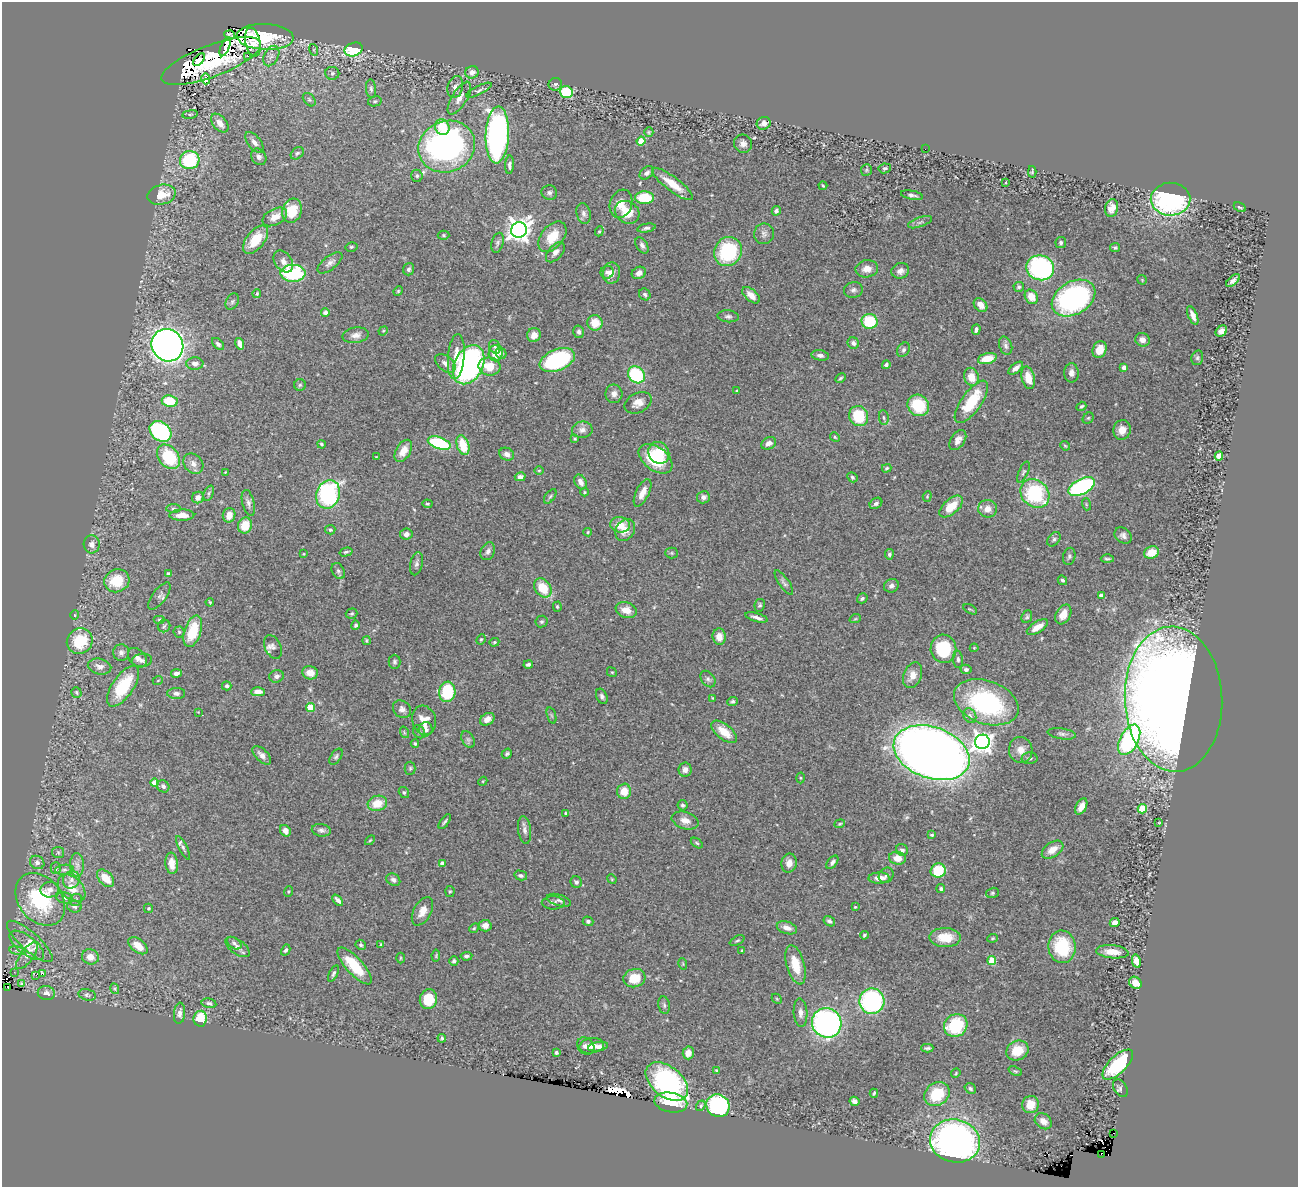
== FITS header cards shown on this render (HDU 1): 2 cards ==
NAXIS1  =                 1296
NAXIS2  =                 1185

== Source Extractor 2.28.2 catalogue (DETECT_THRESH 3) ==
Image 1296 x 1185 px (HDU 1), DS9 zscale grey, 1 PNG px = 1 image px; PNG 1300 x 1189 px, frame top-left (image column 1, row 1185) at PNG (2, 2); each listed source drawn as its Kron ellipse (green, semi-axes under 4 px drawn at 4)
Background 1.26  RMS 0.034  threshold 0.103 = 3 sigma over >= 5 px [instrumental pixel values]
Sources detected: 437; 5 with non-positive FLUX_AUTO (blend fragments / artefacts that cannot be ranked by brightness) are neither listed nor drawn; the other 432 listed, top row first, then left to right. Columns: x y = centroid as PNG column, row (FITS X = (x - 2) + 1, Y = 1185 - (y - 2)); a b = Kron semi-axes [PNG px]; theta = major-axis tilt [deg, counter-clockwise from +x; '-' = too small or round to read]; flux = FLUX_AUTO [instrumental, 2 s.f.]
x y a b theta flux
230 35 5 2 - 3.1
265 37 28 13 -3 62
253 42 15 7 -78 50
225 47 10 4 68 21
354 49 9 6 21 140
314 50 6 4 -72 2.3
247 56 3 2 - 28
271 56 11 7 62 11
199 60 7 3 49 10
211 61 53 16 21 29
472 72 7 6 - 14
332 73 7 6 - 5.9
206 79 6 3 -74 61
555 84 6 6 - 4.5
455 87 11 7 74 15
371 89 9 5 -84 5.5
479 90 14 4 27 5.6
566 92 6 6 - 120
459 98 18 7 58 20
309 100 8 5 -49 5.1
375 101 7 5 13 3.9
190 114 8 4 8 4.1
220 123 11 6 -50 19
764 123 7 6 - 13
442 127 8 7 - 55
649 132 5 4 - 2.9
497 135 28 11 87 850
641 141 4 4 - 73
254 142 12 6 -51 11
743 144 9 9 - 12
447 147 29 25 23 850
925 149 2 2 - 29
297 153 7 5 43 4.4
259 157 9 7 -58 8.3
190 160 10 9 - 150
509 165 9 4 86 7.8
885 168 6 5 - 5.8
866 170 6 5 - 3.7
1032 172 6 3 87 2.4
647 173 8 5 39 8.4
417 176 6 5 - 4.8
1006 182 4 2 - 1.6
672 184 25 7 -37 41
823 186 4 3 - 2.5
549 193 8 7 - 6.1
162 195 14 10 14 46
912 195 11 4 -11 7.8
644 198 9 6 -3 78
1170 199 20 16 2 420
621 204 14 11 71 26
1240 207 6 3 -29 3.1
1112 208 9 6 79 18
292 211 12 9 72 70
776 211 5 4 - 5.7
627 212 13 10 -34 49
584 213 10 7 -77 9.8
275 217 13 8 28 30
920 222 12 4 20 7
646 228 9 4 11 5.8
519 230 8 7 - 2000
599 231 5 4 - 2.7
764 234 10 10 - 11
443 235 6 4 -1 3.4
552 237 17 11 51 50
256 240 16 9 51 63
497 243 10 6 75 6
1061 243 5 5 - 4.7
642 245 9 5 -59 8.2
351 247 6 4 13 3.1
1115 248 5 4 - 4.3
555 252 12 7 49 11
728 252 15 13 61 170
283 261 12 8 -54 13
330 263 15 6 38 12
1040 268 14 12 -16 370
409 269 6 5 - 6.2
867 269 11 8 8 21
900 271 9 7 21 14
607 272 6 6 - 6.5
293 273 12 8 0 200
611 273 10 8 81 17
639 273 7 6 - 12
1142 280 5 4 - 2.3
1233 280 8 4 40 8.7
1019 287 5 5 - 4.8
853 290 9 8 - 8.2
398 291 5 4 - 2.6
257 294 4 4 - 4.5
645 294 6 5 - 5.1
751 295 10 6 -41 17
1031 297 8 6 -57 33
1074 298 23 16 30 500
232 302 9 6 59 5.4
981 305 8 6 -46 23
325 312 4 4 - 7.1
1193 315 10 4 -67 14
728 316 10 6 -5 6.9
870 321 8 7 - 100
595 323 8 7 - 38
976 330 5 4 - 7
383 331 5 4 - 2.4
1221 331 6 5 - 16
579 332 6 5 - 6.4
356 335 13 7 8 16
534 335 7 6 - 19
1142 340 7 6 - 16
853 343 6 5 - 8.5
218 344 7 4 -45 5.7
240 344 6 4 -71 17
167 345 16 15 - 1600
1006 346 9 6 -72 8.4
495 347 7 5 -61 4.5
903 350 8 6 58 6.2
1100 350 9 6 68 29
496 353 8 7 - 30
501 353 6 5 - 7
820 355 9 5 -9 9.2
456 357 22 8 85 35
1197 358 7 5 75 5
987 359 9 5 14 40
557 360 18 10 22 250
445 363 12 7 -40 14
195 364 8 6 -2 11
469 365 20 14 63 570
886 365 4 4 - 5.6
490 366 11 9 -10 47
1016 368 9 4 38 13
1124 368 4 4 - 14
1071 373 10 7 -90 12
636 375 9 7 -44 160
971 377 9 7 -74 31
840 378 5 3 - 3.5
1028 378 11 6 -76 35
300 385 6 5 - 3.8
737 391 3 3 - 4.3
614 394 9 8 - 13
170 401 8 5 -8 84
971 402 25 10 54 98
638 403 14 9 27 22
918 405 11 10 - 100
1081 406 5 3 - 3.5
859 416 10 9 - 91
884 418 7 5 -82 5.3
1088 418 6 5 - 3.4
582 430 10 8 8 12
1122 430 10 8 77 22
160 431 12 9 -38 280
835 437 5 4 - 3
575 439 4 4 - 2.7
958 440 11 7 56 16
439 443 12 6 -19 170
769 443 8 6 27 12
322 444 4 3 - 3.2
463 445 10 6 -73 64
1065 446 5 4 - 2.6
403 451 12 7 59 27
659 453 11 10 - 60
507 454 7 6 - 11
1219 456 4 4 - 50
168 457 14 9 -52 130
376 457 4 2 - 1.5
656 459 19 12 -37 110
193 464 11 9 -46 14
887 468 5 3 - 2.9
539 470 5 3 - 2.4
225 472 2 2 - 1.5
1023 472 11 4 66 5.4
520 477 5 4 - 12
852 477 5 4 - 4.2
580 482 8 5 -60 15
1082 487 14 7 26 320
584 492 4 3 - 2.1
209 493 8 4 68 5.3
642 493 15 6 64 22
1035 493 16 13 -43 200
328 494 14 11 71 320
550 496 8 4 52 4.4
927 496 5 4 - 2.5
198 497 6 5 - 13
703 497 6 6 - 9
248 503 13 6 -76 9.5
876 503 7 5 33 6.4
427 504 5 4 - 2.6
1086 504 6 4 -73 2.7
951 507 14 7 41 53
173 509 7 4 1 4.4
988 509 9 9 - 21
182 515 12 5 1 23
229 515 7 6 - 22
245 525 8 7 - 43
620 525 10 8 -8 31
330 530 5 4 - 5
625 530 12 9 56 23
588 532 4 4 - 2.8
406 534 6 5 - 12
1123 535 9 7 -40 9.5
1054 539 8 5 53 6
92 544 9 8 - 13
488 551 9 7 66 9.6
346 552 6 4 15 4
1151 552 8 6 19 37
672 553 6 5 - 3.8
303 554 4 3 - 2.2
889 554 5 4 - 4.6
1069 556 8 6 77 6
1107 559 6 3 0 3.9
416 564 12 6 77 7.8
338 571 8 6 -62 5.9
168 574 4 3 - 6.6
1062 580 5 4 - 4.8
117 581 13 11 23 68
784 583 15 5 -56 7.4
891 586 7 6 - 9.2
543 588 10 7 -53 60
1101 595 4 4 - 19
159 596 16 7 52 8.9
862 598 5 4 - 5.3
210 602 4 3 - 2.3
760 605 6 5 - 4.2
557 607 5 4 - 3.2
970 609 7 3 -29 2.7
626 610 11 7 -20 26
352 614 6 5 - 3.4
1063 614 10 7 60 26
75 615 5 4 - 2.7
757 617 11 4 -16 11
1027 617 6 5 - 4.3
855 619 6 3 18 2.5
159 620 6 4 0 3.7
541 622 6 6 - 4.4
356 625 5 4 - 5.5
164 626 6 6 - 4.9
1037 627 12 5 32 26
193 631 16 8 72 83
179 632 5 5 - 3.4
719 637 8 6 -83 22
481 639 5 3 - 2.7
80 641 13 12 - 89
367 641 4 3 - 3.5
494 642 5 4 - 3.2
273 647 12 8 -65 11
974 648 4 4 - 2.2
943 649 14 13 - 130
121 653 8 8 - 9.1
137 658 11 8 -46 11
958 659 8 5 -85 6.4
142 660 10 6 6 8.5
394 662 7 6 - 5.3
528 665 5 3 - 5.7
100 667 12 7 -12 13
966 669 5 4 - 5.1
612 672 5 4 - 3.4
176 673 5 4 - 9.3
310 673 8 6 -17 23
912 675 13 8 68 23
276 676 7 6 - 7.3
708 679 9 6 -53 6.3
158 680 5 3 - 1.9
123 686 23 10 56 100
227 686 5 4 - 4.5
76 692 5 5 - 3.7
258 692 7 4 2 26
447 692 10 8 83 110
176 693 9 5 0 6.7
602 696 8 5 -66 6.4
713 698 4 3 - 2.3
1173 699 73 49 -88 4300
732 701 5 4 - 4.2
986 702 33 21 -20 340
310 707 4 4 - 69
402 709 9 8 - 11
198 712 2 2 - 1.3
551 715 8 3 -71 3.5
970 716 8 6 -60 7.3
487 719 8 5 31 12
424 720 15 11 -74 29
426 729 7 7 - 8.6
404 732 6 3 -72 2.6
419 732 7 5 -57 4.3
724 732 15 7 -39 39
1062 734 14 5 -8 7.5
468 739 9 6 -63 6.7
1129 740 16 9 62 390
982 742 7 7 - 1400
415 744 4 4 - 3.6
1021 750 13 11 -78 22
932 753 39 25 -20 3500
507 754 5 4 - 3.9
262 755 12 6 -45 13
336 757 9 5 54 5
1030 758 8 6 -1 5.8
410 768 6 5 - 4.4
685 770 7 6 - 11
800 778 5 3 - 2.1
483 781 5 3 - 2.2
155 783 4 4 - 55
163 786 6 5 - 7.1
624 791 7 7 - 33
404 792 6 5 - 4.1
377 803 10 7 16 43
683 805 5 5 - 4.8
1081 806 9 5 63 21
1142 809 4 4 - 82
566 813 3 2 - 2.6
685 820 14 8 -17 19
445 822 9 3 53 4.3
1159 823 3 2 - 1.7
840 824 5 4 - 2.8
321 830 9 6 -9 7.7
525 830 14 6 -82 11
285 831 6 5 - 15
932 835 3 3 - 2.8
370 840 6 3 44 2.6
697 843 7 4 -36 3.5
183 848 13 4 -63 7.3
902 850 6 5 - 6.6
1053 850 12 7 34 26
58 852 6 5 - 3.5
897 858 8 6 -10 24
37 862 7 6 - 8.4
832 862 8 4 53 7.6
172 863 10 6 -84 24
442 863 4 4 - 23
789 863 9 7 78 19
77 865 12 7 -89 13
56 868 5 5 - 2.7
64 870 9 5 6 6.4
938 871 7 7 - 93
521 875 6 5 - 5.4
886 875 8 7 - 7.9
106 878 10 6 -46 37
879 878 10 5 1 22
612 879 5 4 - 2.6
71 880 9 8 - 14
393 880 7 6 - 7.5
576 882 6 5 - 6.4
72 888 16 10 -46 34
941 889 4 4 - 4.9
50 890 9 7 10 11
288 891 5 3 - 2.2
450 891 5 4 - 3.1
992 893 6 5 - 4.2
65 898 8 5 -11 6
40 899 29 21 -51 170
76 900 7 5 33 5.2
338 900 6 3 -47 8.2
559 900 12 5 -18 7
553 903 11 6 0 7.5
74 906 7 6 - 7.2
855 907 3 3 - 2.4
148 908 4 4 - 3
422 911 15 9 61 24
588 921 5 4 - 5.5
829 921 6 4 -34 5.5
1115 922 5 4 - 19
485 926 6 6 - 14
474 928 5 4 - 2.9
787 928 10 6 -18 17
864 935 4 4 - 3.2
945 937 16 9 -1 54
993 938 5 3 - 2.6
737 940 8 4 26 3.7
30 941 29 9 -42 23
234 943 8 5 -33 6
381 944 4 3 - 2.7
27 945 21 9 -38 25
361 945 5 4 - 3.8
138 946 11 6 -38 28
237 947 14 7 -37 13
1062 947 16 13 -83 120
286 950 6 4 61 4.9
742 950 4 2 - 1.7
17 951 8 4 -9 5.2
1112 952 16 6 -5 31
436 955 6 4 81 2.7
27 956 16 6 54 15
466 956 6 4 5 5.6
90 957 8 7 - 21
400 958 5 3 - 2.2
992 960 4 4 - 80
454 961 5 4 - 5.6
1136 961 6 4 -76 26
683 964 6 3 -73 2
796 965 20 9 -74 56
355 966 23 8 -48 87
14 972 2 2 - 31
43 973 3 3 - 53
333 973 9 4 63 5.5
36 975 2 2 - 4200
634 978 11 9 15 54
1135 983 6 5 - 23
21 984 3 3 - 2.9
7 987 3 2 - 8.2
115 989 5 3 - 2.5
46 993 8 7 - 11
87 995 9 5 -13 5
428 999 10 8 77 53
777 999 6 4 -45 2.7
872 1001 12 12 - 320
209 1003 7 5 -13 5.7
664 1005 9 5 -80 5.8
180 1013 10 5 84 10
801 1013 14 7 -87 14
200 1019 8 6 82 75
827 1023 15 14 - 680
956 1026 12 11 - 150
442 1038 4 3 - 4.1
586 1046 9 7 -41 12
592 1046 12 7 9 17
598 1047 10 4 10 10
927 1048 6 3 0 4.8
1017 1051 11 9 30 52
556 1052 4 3 - 5.5
688 1053 6 5 - 15
1118 1065 19 8 44 140
716 1070 4 3 - 1.9
1015 1071 7 4 -23 3.5
956 1073 5 3 - 2.4
667 1082 24 15 -39 430
1120 1088 10 6 -58 6.1
970 1089 6 5 - 5.5
874 1093 4 3 - 3
937 1094 13 11 39 89
854 1101 5 4 - 7.5
671 1102 16 10 -10 74
1030 1105 9 8 - 37
701 1106 6 4 54 3.3
718 1106 12 11 - 310
1043 1121 9 7 -37 17
1114 1133 3 2 - 39
955 1141 25 21 -13 1000
1102 1154 2 2 - 21
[5 non-positive-flux detections neither listed nor drawn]